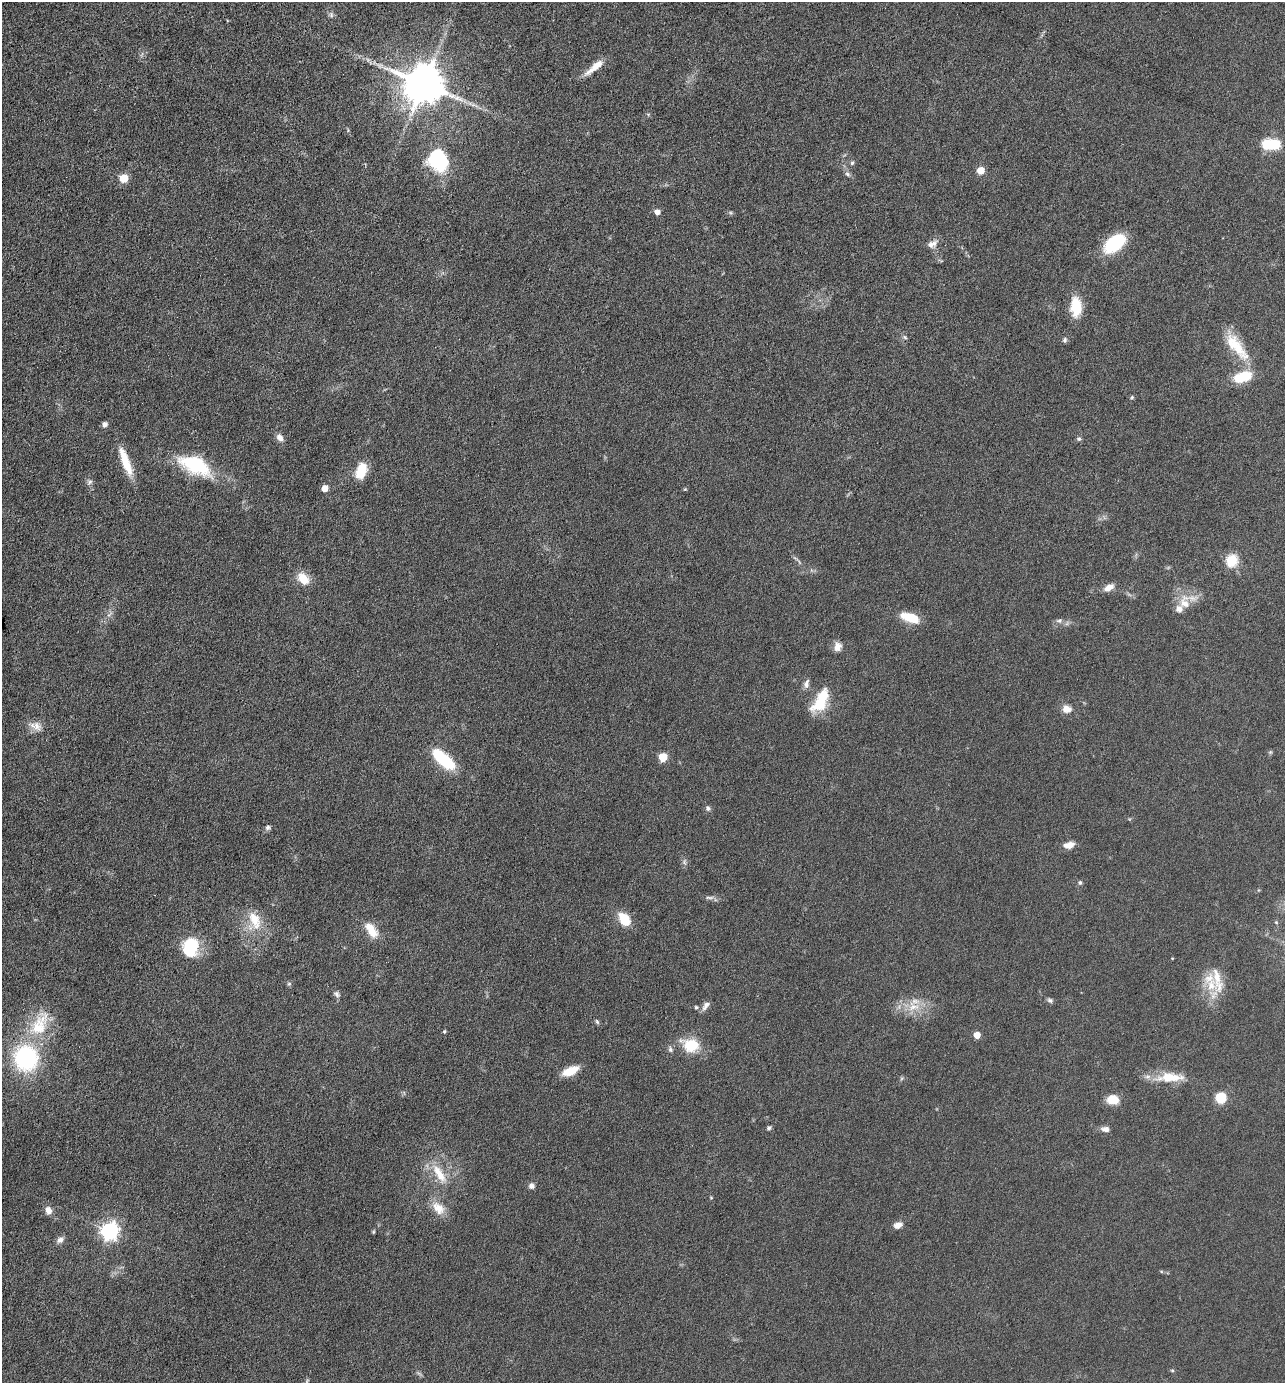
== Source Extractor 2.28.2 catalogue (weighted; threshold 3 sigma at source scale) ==
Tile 11 of 4 x 4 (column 3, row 3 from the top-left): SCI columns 2833-4115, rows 1381-2761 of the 5533 x 5522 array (HDU 1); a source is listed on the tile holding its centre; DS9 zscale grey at full resolution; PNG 1287 x 1385 px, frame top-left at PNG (2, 2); no overlay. Shown black and unused: <1% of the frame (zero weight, under 4 of 8 exposures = <1% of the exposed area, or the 3 px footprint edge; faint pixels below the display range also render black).
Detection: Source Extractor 2.28.2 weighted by HDU 2 'WHT'; one run over the whole footprint, this tile lists its part. Background 0.067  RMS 0.0053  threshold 0.0215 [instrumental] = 3 sigma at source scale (4.09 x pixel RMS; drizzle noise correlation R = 1.36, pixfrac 0.8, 0.05/0.05 arcsec/px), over >= 5 px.
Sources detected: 89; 1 too faint to see at this stretch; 2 inside a brighter object's white glare — not listed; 3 inside a brighter listed object's ellipse — not listed separately; the other 83 listed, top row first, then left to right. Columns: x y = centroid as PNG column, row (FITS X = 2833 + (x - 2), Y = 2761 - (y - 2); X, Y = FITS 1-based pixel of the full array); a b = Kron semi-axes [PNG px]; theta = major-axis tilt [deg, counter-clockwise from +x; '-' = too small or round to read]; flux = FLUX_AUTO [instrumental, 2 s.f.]
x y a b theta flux
331 15 8 6 -71 1.4
379 65 12 5 -13 2.3
594 67 29 7 40 6.8
424 84 11 11 - 1900
1267 144 6 5 - 37
438 159 23 19 -65 41
852 163 5 5 - 0.8
981 170 5 5 - 8.9
847 174 8 5 -28 1.2
124 178 5 5 - 18
657 212 5 5 - 3
1114 243 24 13 38 27
932 244 14 8 25 3.2
1076 306 18 10 -88 17
905 337 6 5 - 0.85
1065 340 7 6 - 1.1
1236 346 45 15 -52 17
1243 377 20 10 17 17
1132 397 5 5 - 0.64
105 424 6 5 - 1.8
280 437 11 7 -49 2.6
1079 439 6 6 - 1
126 462 36 9 -70 12
195 465 33 16 -25 36
361 471 15 10 71 14
89 482 8 6 50 1.4
325 488 5 5 - 6.3
685 489 4 4 - 0.56
1232 560 6 5 - 49
303 579 15 10 -49 8.3
1109 588 12 7 29 4.2
1185 603 24 13 -79 9.2
910 618 21 9 -19 12
1059 621 9 6 7 1.5
838 647 10 8 73 4
806 684 12 7 74 2.2
821 700 29 13 62 18
1067 709 13 10 -11 3.9
36 726 18 11 -22 4.8
1270 752 6 4 -44 0.7
663 757 5 5 - 17
445 760 24 14 -36 21
708 808 7 6 - 1.3
268 828 7 6 - 1.3
1069 845 11 7 9 4.9
1080 883 6 4 -76 0.86
709 897 14 4 0 1.5
624 919 16 11 -56 10
255 920 29 15 -69 12
1276 922 5 4 - 0.57
371 930 21 9 -54 9.1
190 948 19 15 79 24
1172 958 4 2 - 0.35
289 984 6 5 - 0.8
1211 985 21 13 78 11
337 994 9 7 -48 1.5
1050 1000 7 6 - 1.2
705 1006 14 6 58 2.4
913 1006 19 14 0 9.7
696 1007 5 5 - 0.92
597 1022 7 5 -62 0.87
39 1025 41 21 61 22
444 1031 5 4 - 0.66
977 1035 5 5 - 7.6
691 1045 20 15 -17 15
670 1049 8 6 -68 1.3
26 1058 22 21 - 63
570 1071 18 8 24 9.1
1170 1077 36 12 1 13
1221 1097 10 10 - 11
1113 1100 11 8 -5 9.6
769 1128 6 5 - 1
1105 1129 11 7 -6 2.2
439 1174 30 11 -57 11
531 1186 7 7 - 1.9
711 1198 5 3 - 0.43
438 1208 21 13 -46 7.6
48 1210 9 7 -73 3.3
898 1225 9 6 22 3.5
109 1231 7 7 - 190
373 1232 6 3 59 0.54
60 1240 10 7 39 2.3
1172 1370 5 4 - 0.62